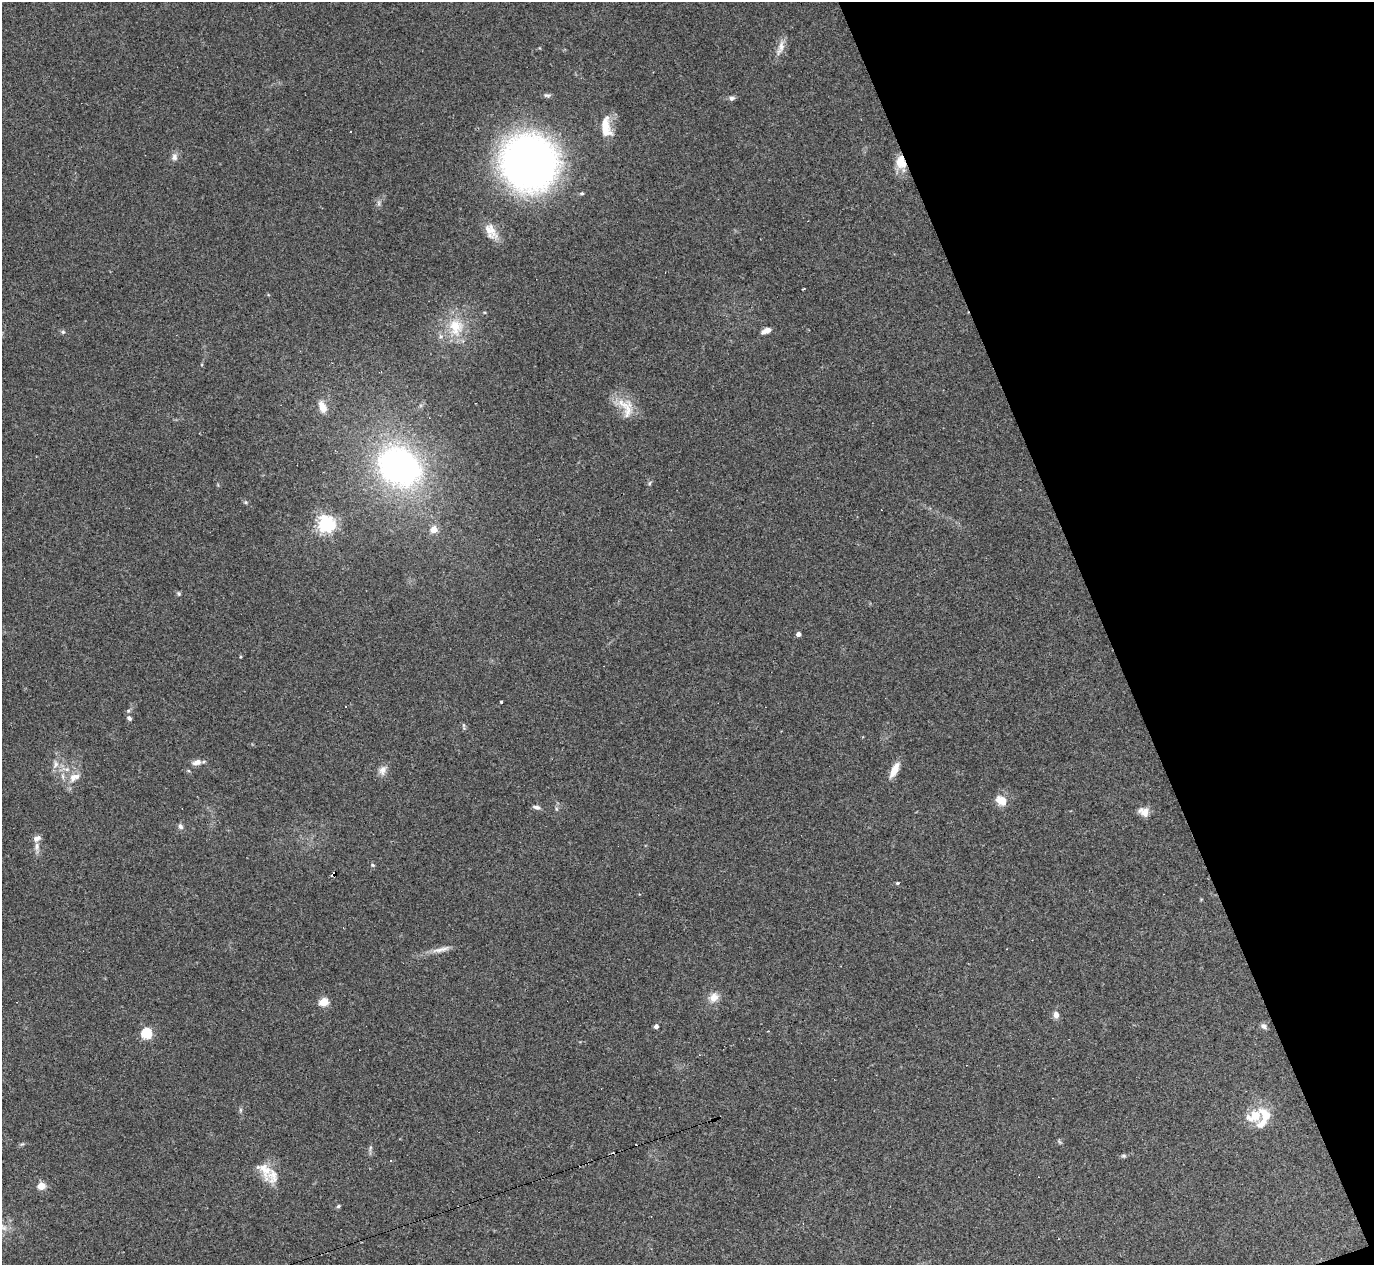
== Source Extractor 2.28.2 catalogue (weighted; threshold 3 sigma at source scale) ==
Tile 12 of 4 x 4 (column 4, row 3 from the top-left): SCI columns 4117-5488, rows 1538-2800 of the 5488 x 5473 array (HDU 1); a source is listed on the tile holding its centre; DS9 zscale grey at full resolution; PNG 1376 x 1267 px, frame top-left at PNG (2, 2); no overlay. Shown black and unused: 20% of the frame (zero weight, under 3 of 4 exposures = <1% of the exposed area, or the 3 px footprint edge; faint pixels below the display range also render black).
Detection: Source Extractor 2.28.2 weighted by HDU 2 'WHT'; one run over the whole footprint, this tile lists its part. Background 0.16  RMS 0.0052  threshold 0.0233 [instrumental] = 3 sigma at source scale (4.5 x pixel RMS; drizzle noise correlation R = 1.50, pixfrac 1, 0.05/0.05 arcsec/px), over >= 5 px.
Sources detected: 66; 2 cosmic-ray / hot-pixel residue — not listed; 5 inside a brighter listed object's ellipse — not listed separately; the other 59 listed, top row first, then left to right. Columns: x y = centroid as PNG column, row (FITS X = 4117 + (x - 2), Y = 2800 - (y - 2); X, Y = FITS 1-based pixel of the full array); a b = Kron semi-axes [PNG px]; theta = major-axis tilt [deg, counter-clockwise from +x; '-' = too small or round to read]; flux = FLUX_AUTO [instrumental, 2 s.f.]
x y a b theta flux
780 47 24 8 72 4.5
547 95 10 5 -10 1.3
732 98 8 6 15 1.4
605 124 17 11 -76 10
174 157 11 8 84 2.4
901 162 17 13 -73 8.9
529 163 47 45 -48 300
582 193 6 4 -1 0.79
379 203 7 4 -89 1.2
491 231 24 13 -58 7.4
484 312 5 3 - 0.53
456 327 27 22 -85 19
766 331 11 6 22 3
63 332 6 5 - 0.82
322 407 13 8 -66 5.7
627 409 32 15 -88 10
399 466 33 26 -29 190
650 483 6 4 71 0.73
245 502 5 5 - 0.78
326 524 6 6 - 220
434 529 8 8 - 4.3
179 593 6 5 - 0.82
798 634 4 4 - 2.9
241 657 3 3 - 0.49
501 702 3 3 - 10
129 718 7 5 -45 1.4
464 726 10 3 -81 0.83
197 762 12 7 17 3.5
55 764 13 8 76 3.5
66 769 14 5 -5 3.4
383 770 13 9 69 3.5
894 770 20 7 63 6.1
74 777 17 11 28 5.9
1001 800 14 11 -36 7.1
537 807 9 5 -12 1.9
1144 812 13 10 -24 4.7
180 826 8 6 -71 1.7
37 847 11 7 84 2.7
372 865 6 4 -40 0.85
333 874 6 3 39 1.4
897 883 4 4 - 0.7
441 949 28 6 12 4.4
714 997 14 11 41 4.9
323 1002 5 5 - 23
1056 1015 7 6 - 3.1
656 1026 4 4 - 1.9
1263 1026 8 6 -37 1.8
146 1033 5 5 - 47
240 1110 7 4 90 0.84
1265 1115 24 13 -53 9.7
1249 1118 16 8 -39 4
1059 1142 8 3 -45 0.69
22 1144 7 4 43 0.76
370 1148 9 4 77 1.1
1123 1156 7 5 -1 0.94
265 1170 28 15 -71 9.8
41 1186 5 4 - 18
338 1206 6 4 43 0.85
2 1226 20 7 -32 4.1
Overlapping masked pixels (flux is a lower limit): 2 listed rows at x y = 901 162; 333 874
Isophote crosses this tile's border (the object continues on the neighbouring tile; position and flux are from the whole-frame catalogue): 1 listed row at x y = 2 1226